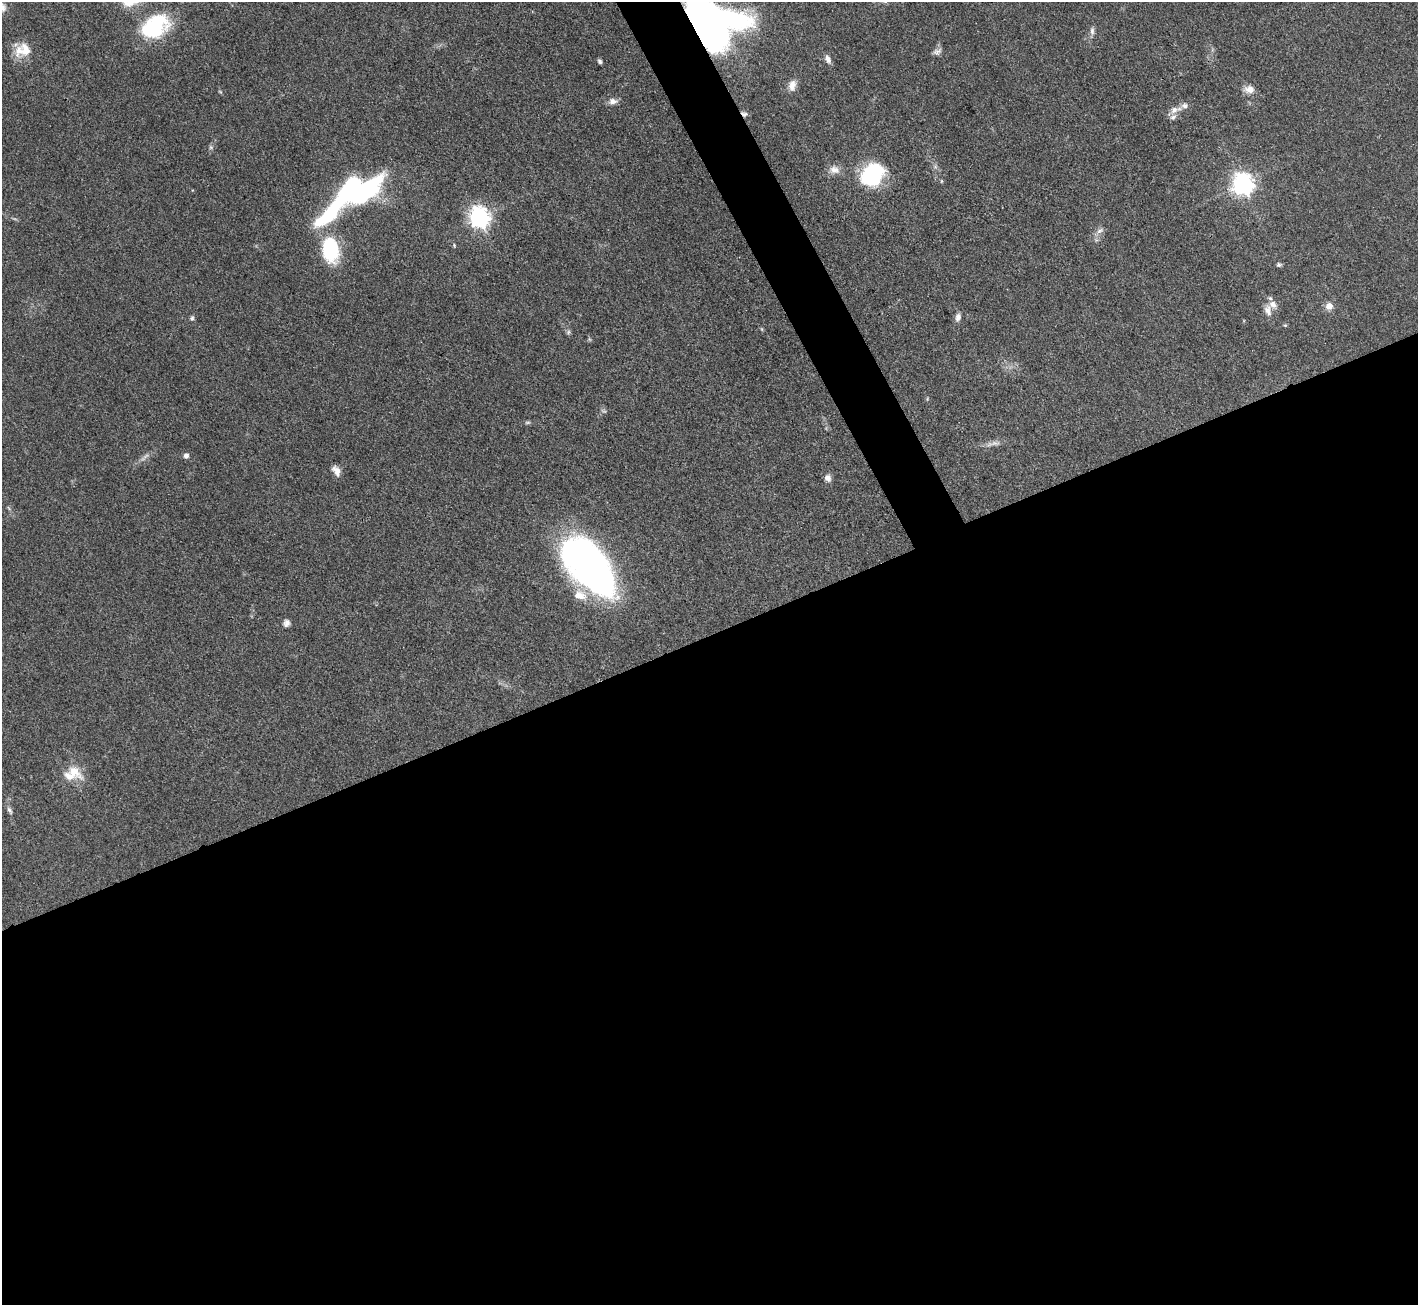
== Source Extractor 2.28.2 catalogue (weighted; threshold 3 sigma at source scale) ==
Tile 15 of 4 x 4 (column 3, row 4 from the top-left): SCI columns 2831-4246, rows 287-1589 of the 5663 x 5651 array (HDU 1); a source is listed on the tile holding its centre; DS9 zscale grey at full resolution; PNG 1420 x 1307 px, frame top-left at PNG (2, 2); no overlay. Shown black and unused: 53% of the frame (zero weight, under 3 of 4 exposures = <1% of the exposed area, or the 3 px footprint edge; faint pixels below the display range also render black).
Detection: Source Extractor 2.28.2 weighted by HDU 2 'WHT'; one run over the whole footprint, this tile lists its part. Background 0.0509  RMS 0.0048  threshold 0.0218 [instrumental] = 3 sigma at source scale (4.5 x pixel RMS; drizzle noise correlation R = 1.50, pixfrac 1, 0.05/0.05 arcsec/px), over >= 5 px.
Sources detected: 53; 2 too faint to see at this stretch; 2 inside a brighter object's white glare — not listed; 6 inside a brighter listed object's ellipse — not listed separately; the other 43 listed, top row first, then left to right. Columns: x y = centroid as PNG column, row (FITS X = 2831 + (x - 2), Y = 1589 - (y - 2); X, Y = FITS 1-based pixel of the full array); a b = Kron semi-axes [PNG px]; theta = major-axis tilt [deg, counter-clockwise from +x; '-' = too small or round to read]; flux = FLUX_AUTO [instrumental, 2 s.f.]
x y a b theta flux
2 7 12 9 -74 3.4
707 23 52 27 -59 190
155 26 32 22 32 43
1092 31 12 6 -90 1.9
26 50 24 17 -80 8.5
937 52 12 8 24 2
828 59 11 6 -65 2.4
600 61 5 4 - 1
792 85 15 9 79 3.8
1249 89 13 9 -6 4.3
613 101 11 7 1 2.8
1185 106 10 7 -1 2.3
1174 110 11 9 42 3.3
744 114 9 6 -41 1.6
211 147 6 5 - 0.99
935 167 7 4 18 0.88
834 170 15 11 -10 4.2
872 174 23 18 46 46
1243 184 8 7 - 330
358 194 54 20 30 94
479 217 8 7 - 280
1100 230 12 6 32 2.3
454 245 6 4 -71 0.66
331 250 29 18 -80 34
1279 265 6 5 - 1
1329 306 7 7 - 4.5
1268 310 16 8 -75 3.8
958 317 10 7 78 2.3
192 318 7 5 63 1.1
1285 325 5 4 - 0.53
762 329 6 4 -71 0.56
568 332 8 5 69 0.98
589 339 7 4 -71 0.66
927 399 5 3 - 0.45
527 422 8 4 1 0.88
995 443 20 6 1 3
186 456 5 5 - 2.3
336 471 13 7 -60 3.5
828 478 9 8 - 2.5
589 566 55 28 -52 270
286 623 9 8 - 2.1
74 771 28 14 -40 9.4
9 810 10 5 -63 1.6
Overlapping masked pixels (flux is a lower limit): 2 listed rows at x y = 707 23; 744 114
Isophote crosses this tile's border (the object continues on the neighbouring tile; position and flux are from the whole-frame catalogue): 3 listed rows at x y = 2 7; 707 23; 155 26